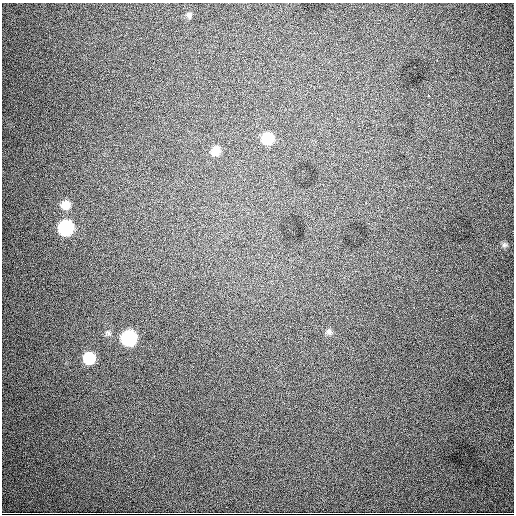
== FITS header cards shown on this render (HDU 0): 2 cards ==
NAXIS1  =                  512
NAXIS2  =                  512

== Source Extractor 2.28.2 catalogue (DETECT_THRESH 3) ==
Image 512 x 512 px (HDU 0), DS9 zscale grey, 1 PNG px = 1 image px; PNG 516 x 516 px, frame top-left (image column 1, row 512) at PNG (2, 3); no overlay
Background 3220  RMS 53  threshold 158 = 3 sigma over >= 5 px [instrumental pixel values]
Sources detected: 12; all 12 listed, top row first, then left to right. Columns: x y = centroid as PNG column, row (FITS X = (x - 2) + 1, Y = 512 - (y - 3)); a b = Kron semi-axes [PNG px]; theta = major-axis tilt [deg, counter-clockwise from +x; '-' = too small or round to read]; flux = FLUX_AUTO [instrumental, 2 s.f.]
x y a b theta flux
189 15 8 7 - 10000
428 95 3 2 - 3100
267 138 10 9 - 110000
215 151 11 9 55 38000
165 164 3 2 - 2500
66 205 10 9 - 40000
66 228 10 9 - 380000
504 245 8 7 - 10000
329 332 8 8 - 12000
108 333 10 6 -58 11000
129 338 10 10 - 360000
89 358 9 9 - 120000